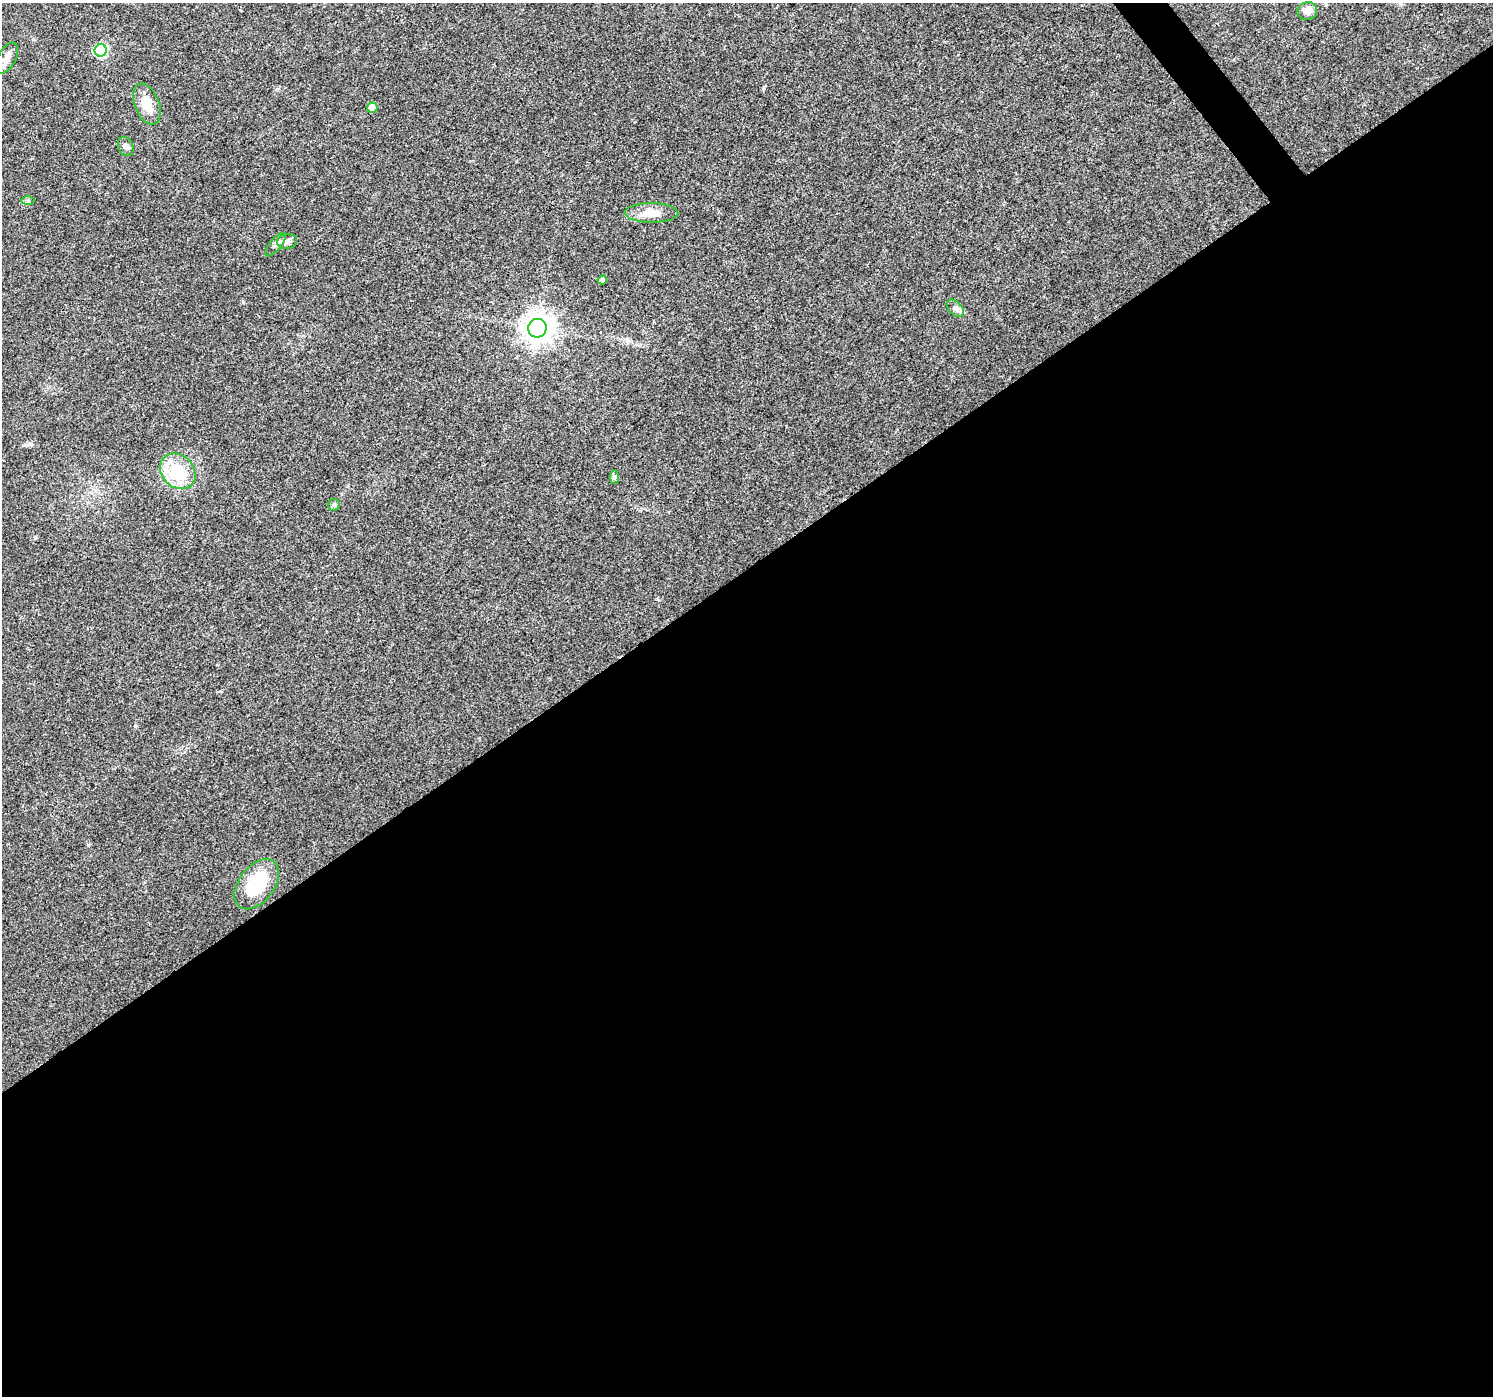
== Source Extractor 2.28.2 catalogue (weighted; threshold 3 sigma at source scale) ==
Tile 15 of 4 x 4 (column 3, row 4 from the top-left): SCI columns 2990-4480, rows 136-1529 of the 5974 x 5910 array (HDU 1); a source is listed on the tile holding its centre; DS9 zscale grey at full resolution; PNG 1495 x 1398 px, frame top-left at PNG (2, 3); each listed source drawn as its Kron ellipse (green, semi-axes under 4 px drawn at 4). Shown black and unused: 60% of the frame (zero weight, under 3 of 4 exposures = <1% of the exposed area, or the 3 px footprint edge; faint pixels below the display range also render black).
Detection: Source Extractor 2.28.2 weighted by HDU 2 'WHT'; one run over the whole footprint, this tile lists its part. Background 0.0123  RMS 0.0028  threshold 0.0126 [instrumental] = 3 sigma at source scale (4.5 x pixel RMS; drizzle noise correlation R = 1.50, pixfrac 1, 0.0396/0.0396 arcsec/px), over >= 5 px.
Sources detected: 17; all 17 listed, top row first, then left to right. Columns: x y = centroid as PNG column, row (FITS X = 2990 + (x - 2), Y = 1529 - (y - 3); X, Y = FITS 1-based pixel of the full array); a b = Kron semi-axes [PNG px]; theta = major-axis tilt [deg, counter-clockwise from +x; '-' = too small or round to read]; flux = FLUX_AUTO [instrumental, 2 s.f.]
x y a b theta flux
1307 11 10 8 21 2
101 50 6 6 - 23
7 58 17 9 61 2
147 104 21 12 -68 5.1
372 108 5 5 - 2.4
126 146 10 7 -66 0.97
28 200 6 4 0 0.5
651 213 27 10 0 4.2
287 242 10 7 9 1.2
275 245 14 5 50 1.1
602 280 5 4 - 0.89
955 308 10 6 -46 1
537 328 9 9 - 370
178 471 19 16 -45 13
615 477 7 4 90 0.54
334 505 6 6 - 0.53
257 884 28 17 53 15
Unlisted compact peaks at least as high as the median listed source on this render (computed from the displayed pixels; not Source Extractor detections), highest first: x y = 135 726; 35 537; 30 444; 88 845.